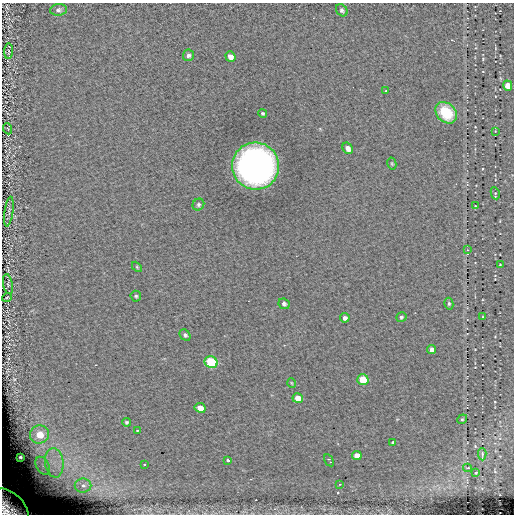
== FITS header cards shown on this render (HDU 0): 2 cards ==
NAXIS1  =                  512 / length of data axis 1
NAXIS2  =                  512 / length of data axis 2

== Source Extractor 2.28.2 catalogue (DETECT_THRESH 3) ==
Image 512 x 512 px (HDU 0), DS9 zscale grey, 1 PNG px = 1 image px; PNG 516 x 516 px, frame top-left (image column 1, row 512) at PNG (2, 3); each listed source drawn as its Kron ellipse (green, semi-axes under 4 px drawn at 4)
Background -0.106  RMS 4.7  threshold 14.1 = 3 sigma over >= 5 px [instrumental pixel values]
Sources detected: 54; all 54 listed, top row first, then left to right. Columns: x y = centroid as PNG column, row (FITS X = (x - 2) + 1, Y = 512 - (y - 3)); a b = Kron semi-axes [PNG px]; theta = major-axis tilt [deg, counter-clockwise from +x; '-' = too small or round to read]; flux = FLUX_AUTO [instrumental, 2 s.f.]
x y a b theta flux
58 10 8 6 7 870
342 10 6 5 - 700
9 51 8 4 86 490
189 55 6 5 - 900
230 57 5 4 - 1800
508 86 5 4 - 3600
386 91 2 2 - 250
263 113 4 4 - 450
446 113 12 9 -43 12000
8 129 6 3 -69 260
495 131 4 4 - 260
348 148 6 4 -57 1700
392 164 6 4 -77 410
256 166 24 23 - 150000
495 193 6 4 -81 360
198 205 6 5 - 640
475 206 3 2 - 200
9 212 15 4 82 970
467 250 4 3 - 230
500 264 3 2 - 210
137 267 6 3 -46 350
8 284 10 4 -79 590
136 296 5 5 - 520
7 297 5 3 - 270
284 304 6 5 - 690
449 304 6 4 -77 530
401 317 5 4 - 510
482 317 4 3 - 230
345 318 5 4 - 910
185 335 6 4 -46 640
432 350 4 4 - 1700
211 362 6 5 - 29000
363 380 5 5 - 11000
292 383 5 3 - 250
298 398 5 4 - 3200
200 408 5 4 - 3200
462 419 5 4 - 440
127 422 4 4 - 530
137 430 2 2 - 210
40 434 10 9 - 5900
393 442 3 3 - 610
482 454 6 3 -87 440
357 455 5 4 - 2600
20 457 3 3 - 550
228 460 3 3 - 2600
329 460 7 3 -58 610
54 463 15 9 -83 4600
144 464 3 2 - 300
43 466 10 6 -60 2000
468 468 4 3 - 460
476 473 4 3 - 300
340 484 4 3 - 230
83 486 8 7 - 1600
9 507 23 15 -43 12000
At the frame edge (FLAGS 8, measured only in part): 1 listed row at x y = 9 507